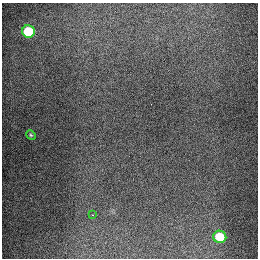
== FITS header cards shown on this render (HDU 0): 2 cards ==
NAXIS1  =                  256
NAXIS2  =                  256

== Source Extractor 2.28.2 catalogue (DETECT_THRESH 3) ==
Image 256 x 256 px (HDU 0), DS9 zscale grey, 1 PNG px = 1 image px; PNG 260 x 260 px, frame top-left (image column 1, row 256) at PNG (2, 3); each listed source drawn as its Kron ellipse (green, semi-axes under 4 px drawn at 4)
Background 1290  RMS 26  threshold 79.4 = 3 sigma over >= 5 px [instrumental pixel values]
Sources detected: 4; all 4 listed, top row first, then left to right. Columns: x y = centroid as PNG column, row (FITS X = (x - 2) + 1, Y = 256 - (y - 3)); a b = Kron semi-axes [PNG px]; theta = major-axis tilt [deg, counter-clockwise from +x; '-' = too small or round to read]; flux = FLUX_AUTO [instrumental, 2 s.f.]
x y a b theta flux
28 31 6 6 - 87000
31 135 5 4 - 2200
93 215 2 2 - 1400
220 237 6 6 - 66000